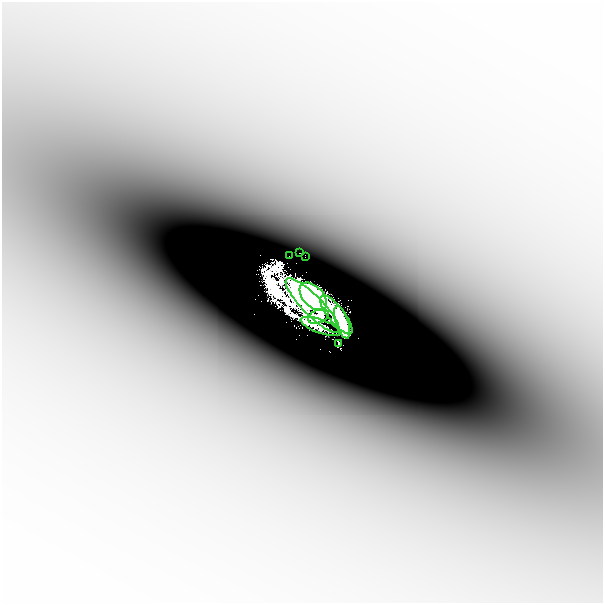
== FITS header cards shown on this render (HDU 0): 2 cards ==
NAXIS1  =                  601
NAXIS2  =                  601

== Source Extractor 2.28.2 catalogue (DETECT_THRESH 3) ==
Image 601 x 601 px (HDU 0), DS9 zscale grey, 1 PNG px = 1 image px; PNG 605 x 605 px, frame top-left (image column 1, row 601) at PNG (2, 2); each listed source drawn as its Kron ellipse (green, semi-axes under 4 px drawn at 4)
Background -3.17e-04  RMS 8.7e-05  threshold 2.61e-04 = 3 sigma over >= 5 px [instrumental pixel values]
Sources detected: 11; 1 with non-positive FLUX_AUTO (blend fragments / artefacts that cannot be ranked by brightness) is neither listed nor drawn; the other 10 listed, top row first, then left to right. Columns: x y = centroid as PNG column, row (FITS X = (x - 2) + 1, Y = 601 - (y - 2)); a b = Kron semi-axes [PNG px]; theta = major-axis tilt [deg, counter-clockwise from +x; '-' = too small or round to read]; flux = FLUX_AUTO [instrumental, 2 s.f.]
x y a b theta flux
300 253 2 2 - 0.021
289 256 2 2 - 0.014
305 256 3 2 - 0.013
313 297 17 10 -46 19
313 305 37 10 -46 36
336 315 24 8 -52 24
318 316 11 6 23 5.7
342 322 17 6 -72 10
320 326 21 7 -19 1.4
339 343 3 2 - 0.06
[1 non-positive-flux detection neither listed nor drawn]